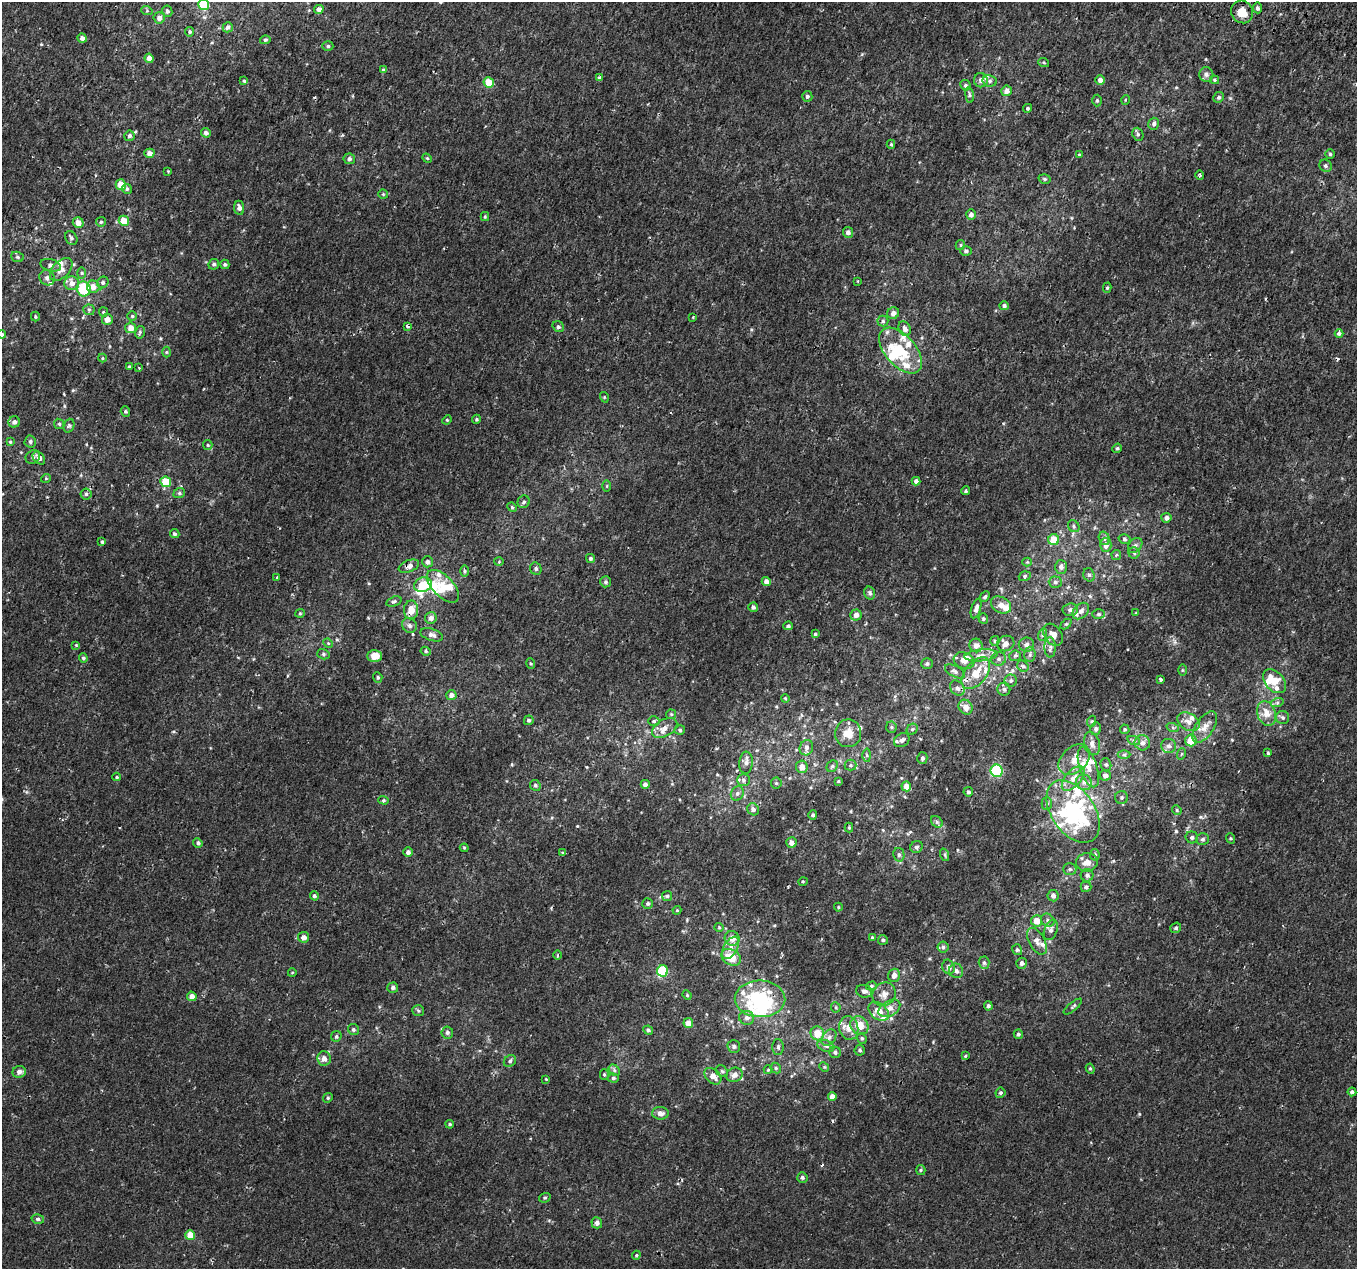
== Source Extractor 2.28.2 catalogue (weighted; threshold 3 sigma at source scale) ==
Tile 10 of 4 x 4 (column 2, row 3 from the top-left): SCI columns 1414-2768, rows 1572-2838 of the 5544 x 5737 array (HDU 1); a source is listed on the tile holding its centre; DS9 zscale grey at full resolution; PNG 1359 x 1271 px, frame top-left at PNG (2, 2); each listed source drawn as its Kron ellipse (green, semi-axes under 4 px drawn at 4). Shown black and unused: <1% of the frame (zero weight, under 2 of 3 exposures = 5% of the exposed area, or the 3 px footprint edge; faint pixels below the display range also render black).
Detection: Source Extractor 2.28.2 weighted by HDU 2 'WHT'; one run over the whole footprint, this tile lists its part. Background 5.62e-04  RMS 0.0017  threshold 0.00757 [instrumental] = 3 sigma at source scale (4.5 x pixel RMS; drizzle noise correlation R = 1.50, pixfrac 1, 0.0396/0.0396 arcsec/px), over >= 5 px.
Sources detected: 400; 5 inside a brighter object's white glare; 5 cosmic-ray / hot-pixel residue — neither listed nor drawn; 35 inside a brighter listed object's ellipse — not listed separately; the other 355 listed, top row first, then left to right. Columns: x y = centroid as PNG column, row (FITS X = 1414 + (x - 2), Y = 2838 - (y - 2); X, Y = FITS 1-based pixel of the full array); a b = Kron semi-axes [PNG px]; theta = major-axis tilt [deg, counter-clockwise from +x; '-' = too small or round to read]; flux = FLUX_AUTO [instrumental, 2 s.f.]
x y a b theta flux
204 5 5 5 - 8.5
1257 8 5 4 - 0.41
319 9 5 4 - 0.68
147 11 6 4 -19 0.19
167 11 5 5 - 0.33
1242 12 11 10 - 1.9
159 18 6 5 - 0.78
228 27 5 5 - 0.5
190 32 5 4 - 0.26
82 38 5 4 - 0.6
265 40 5 4 - 0.23
328 46 5 5 - 0.25
149 58 4 4 - 1.1
1044 63 5 3 - 0.17
384 70 4 4 - 0.4
1206 74 7 7 - 0.48
599 78 4 3 - 0.59
981 80 7 7 - 0.68
1100 80 5 5 - 0.74
1215 80 4 4 - 0.2
244 81 4 4 - 0.19
990 81 7 5 -12 0.39
489 83 5 5 - 2.8
965 85 5 5 - 0.3
1006 91 5 5 - 0.87
969 95 8 4 -82 0.28
807 96 5 5 - 0.37
1219 97 5 5 - 0.32
1125 100 5 3 - 0.13
1097 101 6 4 89 0.27
1027 108 4 4 - 0.27
1154 124 6 5 - 0.43
206 133 5 4 - 0.54
1138 134 7 5 -69 0.33
129 136 5 5 - 0.38
891 144 4 4 - 0.19
149 153 5 4 - 0.77
1079 154 4 3 - 0.16
1330 154 5 4 - 0.22
427 158 5 4 - 0.17
349 159 6 5 - 0.42
1326 166 6 6 - 0.36
168 171 4 4 - 0.18
1200 175 5 4 - 0.22
1045 179 6 5 - 0.29
121 185 5 5 - 2.3
127 189 5 4 - 0.33
383 194 5 4 - 0.19
239 208 7 5 -82 0.61
971 215 5 5 - 0.72
485 216 4 4 - 0.17
124 221 5 5 - 2.5
101 222 5 5 - 0.25
78 223 5 5 - 1.3
848 232 5 5 - 0.61
71 238 7 5 -59 0.36
960 245 5 4 - 0.22
966 251 6 4 -3 0.34
17 257 6 5 - 0.26
214 264 5 5 - 0.32
225 264 4 4 - 0.3
51 265 10 6 -15 0.55
61 269 14 8 46 1.1
81 273 6 4 90 0.22
47 278 8 7 - 0.6
858 281 2 2 - 0.14
103 282 6 5 - 0.31
72 283 7 7 - 0.99
93 287 6 6 - 1.1
1107 288 5 4 - 0.23
84 289 7 7 - 7.9
1004 306 4 4 - 0.32
89 310 5 5 - 0.26
103 312 5 4 - 0.19
893 313 6 5 - 0.8
132 316 4 4 - 0.2
35 317 5 3 - 0.2
693 317 3 2 - 0.13
107 319 5 5 - 1
883 321 5 5 - 0.32
407 326 3 3 - 0.39
558 327 6 5 - 0.32
130 328 5 5 - 1.2
905 329 8 6 -64 0.65
140 332 6 4 77 0.29
1339 333 4 4 - 0.71
2 334 4 4 - 0.31
900 351 27 15 -49 6.3
166 352 5 3 - 0.16
102 358 4 4 - 0.17
130 367 4 3 - 0.23
139 368 3 3 - 0.15
604 397 5 3 - 0.13
125 411 5 4 - 0.21
476 419 4 4 - 0.21
447 420 5 4 - 0.17
14 422 6 5 - 0.65
59 424 5 4 - 0.23
69 426 7 5 69 0.29
30 441 6 5 - 0.4
10 442 4 4 - 0.19
208 445 5 4 - 0.2
1117 448 5 4 - 0.21
33 457 7 6 - 0.43
39 458 7 5 -48 0.68
46 478 5 3 - 0.13
916 481 4 4 - 0.53
166 482 5 5 - 4.2
607 486 6 4 89 0.18
965 491 4 4 - 0.24
179 493 6 5 - 0.26
86 494 5 5 - 0.31
524 502 6 6 - 0.36
512 507 5 4 - 0.19
1166 518 5 5 - 0.57
1074 526 6 5 - 0.31
175 534 5 4 - 0.29
1104 538 7 5 -73 0.4
1124 539 6 4 -17 0.28
1054 540 5 5 - 2.6
102 542 3 3 - 0.19
1106 545 7 6 - 0.84
1135 545 8 6 49 0.44
1134 553 6 5 - 0.31
1116 555 5 4 - 0.2
590 558 5 4 - 0.27
427 562 5 5 - 0.49
499 562 5 3 - 0.13
1027 562 4 4 - 0.16
409 566 10 6 21 0.75
1061 567 7 6 - 0.66
536 569 6 5 - 0.32
464 571 6 4 -90 0.22
1089 575 7 5 -73 0.36
1025 576 6 4 18 0.29
277 577 4 2 - 0.12
606 582 5 5 - 0.33
766 582 4 4 - 0.8
1055 582 6 5 - 0.34
423 585 9 7 20 3.4
443 586 20 10 -46 2.2
870 593 6 5 - 0.43
985 597 6 4 49 0.27
394 601 8 4 20 0.3
1001 605 11 8 -29 1.4
753 607 5 4 - 0.39
976 609 10 4 73 0.62
411 610 9 7 89 1.8
1070 610 7 6 - 0.53
1081 611 10 6 44 0.65
300 613 5 4 - 0.17
1136 613 3 3 - 0.13
1098 614 6 5 - 0.32
856 615 5 5 - 0.78
431 618 6 6 - 0.69
983 619 5 4 - 0.24
1066 624 6 4 43 0.21
409 625 8 7 - 0.46
788 626 5 4 - 0.31
815 634 4 4 - 0.19
432 635 11 6 -18 0.64
1042 635 6 4 72 0.23
1053 635 12 8 -57 1.2
995 641 5 4 - 0.22
328 643 5 4 - 0.18
1006 643 9 7 24 0.77
76 645 4 4 - 0.12
976 645 7 6 - 0.97
1026 645 7 7 - 0.59
1050 647 10 5 -89 0.56
426 651 5 4 - 0.23
323 654 6 5 - 0.31
981 655 17 6 6 1.1
1030 655 7 5 88 0.37
374 656 7 6 - 1.7
1015 656 6 5 - 0.26
83 658 4 4 - 0.26
999 659 7 6 - 0.52
964 661 10 8 -19 1.1
531 663 5 3 - 0.17
927 664 6 5 - 0.35
1023 666 6 5 - 0.3
1182 670 5 3 - 0.16
955 671 11 5 -27 0.5
976 673 18 10 52 3.1
378 677 5 4 - 0.24
1161 679 4 3 - 0.93
1011 681 6 6 - 0.38
1274 681 14 9 -48 2.6
957 688 8 6 -48 0.52
1004 689 6 6 - 0.4
451 695 5 5 - 0.72
785 698 4 3 - 0.13
1277 703 6 4 19 0.28
966 707 8 6 -53 1.1
1266 713 13 9 -70 1.7
671 714 5 5 - 0.2
1283 718 6 6 - 0.37
529 720 5 4 - 0.24
654 721 5 5 - 0.24
1092 721 5 3 - 0.16
1188 722 12 8 -31 0.93
891 727 5 5 - 0.24
1205 727 18 9 57 1.5
665 728 14 8 29 1.2
1173 728 6 4 -20 0.24
912 729 6 5 - 0.26
1096 729 6 5 - 0.46
1125 729 5 5 - 0.23
680 730 5 4 - 0.24
848 733 14 13 - 1.8
902 740 8 6 37 0.67
1191 740 6 5 - 2
1134 741 6 4 -19 0.3
1142 743 7 7 - 0.78
1092 744 12 8 -75 0.89
1168 746 7 7 - 0.57
806 748 8 6 66 0.57
1268 753 3 3 - 0.19
1181 754 6 3 70 0.17
867 755 6 4 -88 0.25
1124 755 6 4 0 0.28
922 758 6 5 - 0.35
1074 760 18 12 43 2.1
746 763 11 7 85 0.68
850 765 6 5 - 0.32
1106 765 7 5 -74 0.33
832 766 6 5 - 0.29
802 767 6 6 - 1.1
1088 767 21 8 -71 1.9
997 771 6 6 - 12
1105 775 5 5 - 0.83
117 777 4 4 - 0.17
1073 778 15 8 49 1.5
744 780 6 6 - 0.42
838 781 4 4 - 0.14
1084 782 8 7 - 0.8
776 783 5 5 - 0.24
645 784 4 4 - 0.64
535 785 6 5 - 0.32
906 786 5 5 - 1.4
968 792 5 4 - 0.28
737 793 7 6 - 0.47
1121 797 6 6 - 0.33
384 800 5 4 - 0.24
1047 803 6 5 - 0.3
753 809 6 5 - 0.56
1177 810 5 4 - 0.18
1073 811 35 21 -55 20
813 815 4 4 - 0.31
937 822 6 5 - 0.33
849 827 5 4 - 0.18
1192 837 6 6 - 0.44
1230 838 5 3 - 0.16
1203 839 6 6 - 0.4
198 843 5 4 - 0.32
791 843 5 5 - 0.72
916 847 6 6 - 0.34
464 848 4 4 - 0.17
408 852 5 4 - 0.48
563 853 4 3 - 0.3
899 855 7 5 -77 0.36
945 855 6 4 -72 0.22
1095 855 6 4 -80 0.33
1087 862 11 9 7 1.1
1070 869 7 5 0 0.34
1087 875 6 6 - 0.44
803 881 5 3 - 0.13
1086 887 5 5 - 0.32
314 896 4 4 - 0.31
667 896 5 5 - 0.24
1053 896 5 5 - 0.63
648 904 5 5 - 0.26
838 907 4 4 - 0.15
677 910 4 4 - 0.16
1048 920 7 6 - 0.45
1037 921 5 5 - 1.9
719 927 4 4 - 0.16
1176 928 6 5 - 0.29
1051 930 11 6 70 0.64
304 937 5 5 - 0.81
872 937 4 4 - 0.15
732 938 7 7 - 1.5
883 940 5 5 - 0.28
1037 941 15 8 -61 0.88
943 947 5 5 - 0.33
730 948 12 7 60 0.96
1017 950 5 5 - 0.28
557 955 5 3 - 0.16
731 957 10 7 -30 2.8
984 963 6 5 - 0.36
1022 963 5 5 - 0.55
948 967 7 6 - 0.57
663 971 6 5 - 9.1
956 971 7 6 - 0.53
292 973 4 3 - 0.11
894 975 7 6 - 0.81
871 986 5 4 - 0.27
393 988 5 5 - 0.38
864 991 8 6 -13 0.6
884 994 12 11 - 1.2
687 995 5 3 - 0.15
192 996 5 4 - 0.94
760 999 25 18 -1 15
988 1006 4 4 - 0.34
836 1007 5 5 - 0.21
1073 1007 11 3 39 0.24
889 1008 12 7 30 1.1
418 1011 6 5 - 0.27
879 1011 11 8 -39 1.7
747 1018 7 7 - 0.67
688 1023 5 5 - 1.3
859 1026 10 8 -50 2.4
849 1028 12 9 -76 1.6
353 1029 6 5 - 0.3
648 1030 5 4 - 0.31
447 1033 6 6 - 0.38
817 1033 7 6 - 2.5
1018 1034 5 4 - 0.29
336 1036 6 5 - 0.26
829 1038 9 6 50 0.64
862 1038 5 4 - 0.24
734 1046 6 6 - 0.36
826 1046 9 5 -19 0.49
778 1047 8 5 89 0.4
860 1050 5 5 - 0.3
835 1052 6 5 - 0.38
965 1056 4 4 - 0.17
324 1058 7 6 - 0.81
510 1061 7 5 42 0.31
824 1067 5 4 - 0.18
776 1068 6 5 - 0.25
1090 1069 5 4 - 0.2
614 1070 6 5 - 0.33
768 1070 4 4 - 0.16
722 1071 6 5 - 0.31
19 1072 6 6 - 0.67
604 1074 5 4 - 0.22
735 1075 8 7 - 0.85
713 1076 10 6 -43 1.3
613 1078 5 4 - 0.32
546 1079 4 2 - 0.12
1352 1092 4 4 - 0.41
1000 1093 5 4 - 0.25
832 1096 4 4 - 1
328 1098 5 4 - 0.21
660 1113 8 6 -2 0.76
450 1124 4 3 - 0.18
921 1170 5 4 - 0.2
802 1177 5 5 - 0.33
545 1198 6 4 19 0.23
38 1219 6 5 - 0.3
597 1223 6 5 - 0.6
190 1235 5 5 - 2.5
636 1255 4 4 - 0.18
Overlapping masked pixels (flux is a lower limit): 2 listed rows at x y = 409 566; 411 610
Isophote crosses this tile's border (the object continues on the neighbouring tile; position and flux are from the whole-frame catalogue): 2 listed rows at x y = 204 5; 2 334